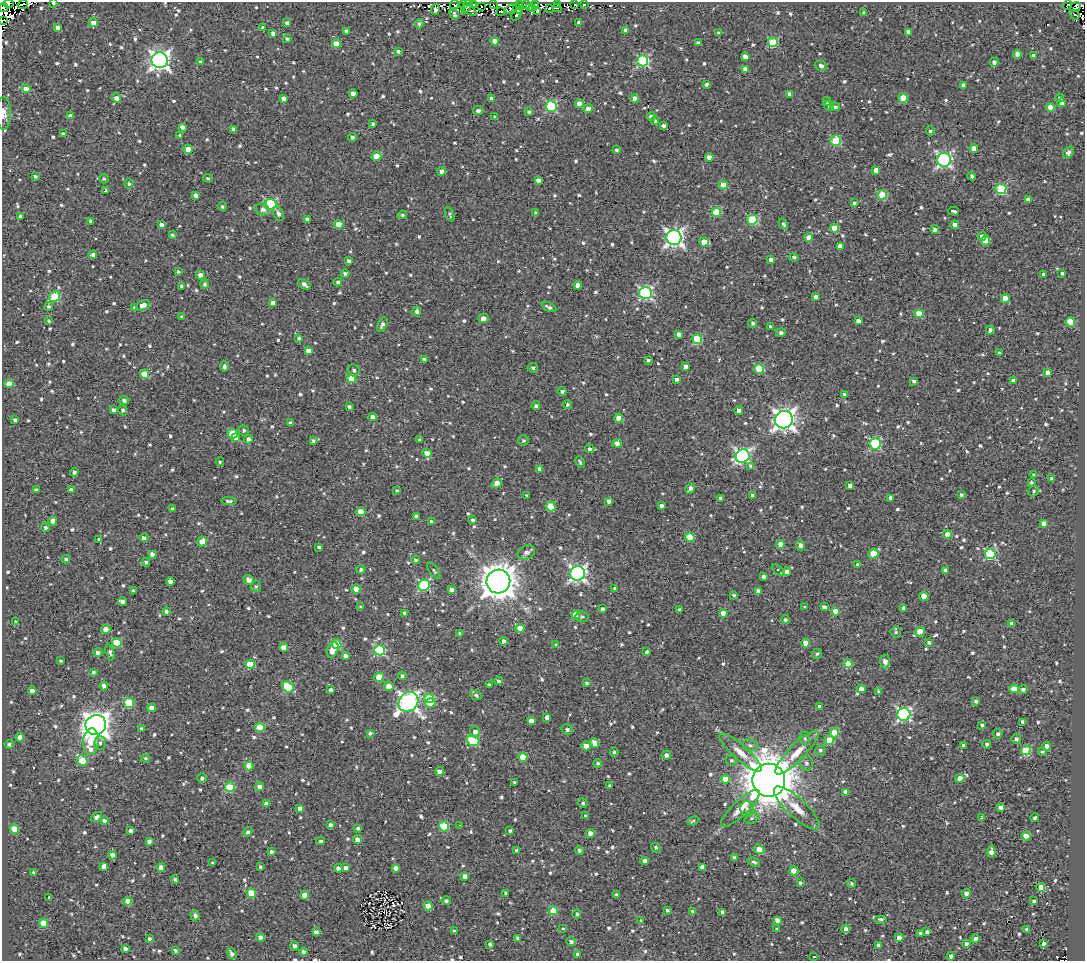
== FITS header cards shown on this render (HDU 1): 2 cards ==
NAXIS1  =                 1083
NAXIS2  =                  959

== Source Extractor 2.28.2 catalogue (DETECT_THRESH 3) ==
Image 1083 x 959 px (HDU 1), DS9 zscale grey, 1 PNG px = 1 image px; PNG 1087 x 963 px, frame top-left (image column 1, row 959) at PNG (2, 2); each listed source drawn as its Kron ellipse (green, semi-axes under 4 px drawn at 4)
Background 1.45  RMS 4.9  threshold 14.6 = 3 sigma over >= 5 px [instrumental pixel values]
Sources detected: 1010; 10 with non-positive FLUX_AUTO (blend fragments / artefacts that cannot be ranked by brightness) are neither listed nor drawn; of the other 1000, the 500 brightest by FLUX_AUTO listed and drawn (500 fainter detections omitted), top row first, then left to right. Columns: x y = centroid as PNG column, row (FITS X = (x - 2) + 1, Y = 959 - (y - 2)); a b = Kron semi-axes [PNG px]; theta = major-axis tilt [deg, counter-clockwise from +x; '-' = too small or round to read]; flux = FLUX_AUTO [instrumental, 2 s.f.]
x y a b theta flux
53 3 3 3 - 6.0e+02
9 4 5 3 - 4.3e+03
23 4 5 2 - 1.6e+03
464 4 2 2 - 6.9e+02
474 4 3 3 - 4.2e+03
526 4 4 3 - 1.5e+03
536 4 3 2 - 1.2e+03
575 4 3 2 - 1.0e+03
584 4 3 3 - 6.3e+02
454 5 5 4 - 1.5e+03
494 5 3 2 - 6.2e+02
519 5 4 3 - 2.7e+03
558 5 4 3 - 2.4e+03
1068 5 5 3 - 6.8e+02
467 6 8 3 59 2.4e+03
481 6 2 2 - 1.1e+03
3 7 4 2 - 1.7e+03
1075 7 5 4 - 6.2e+02
529 8 4 3 - 1.9e+03
532 8 4 2 - 1.2e+03
549 8 4 3 - 8.0e+02
557 8 5 2 - 1.2e+03
435 9 5 4 - 1.1e+03
511 9 6 4 27 2.0e+03
518 9 6 3 -53 5.8e+03
470 10 7 3 -40 6.1e+02
501 11 4 2 - 6.7e+02
538 11 4 3 - 1.1e+03
864 12 3 3 - 8.1e+02
454 14 6 3 -60 8.7e+02
516 15 6 3 52 5.8e+02
1075 15 5 3 - 9.3e+02
2 20 2 2 - 1.6e+03
578 22 4 3 - 3.1e+03
93 23 4 4 - 2.5e+03
287 23 4 3 - 9.6e+02
419 24 4 4 - 8.1e+02
57 27 4 4 - 1.2e+03
263 28 3 3 - 7.0e+02
625 30 4 3 - 1.0e+03
347 31 4 4 - 1.5e+03
908 32 4 4 - 2.2e+03
719 33 4 3 - 7.5e+02
273 34 4 4 - 1.1e+03
287 39 4 3 - 6.3e+02
495 41 4 4 - 2.8e+03
773 42 5 4 - 1.7e+04
698 43 4 3 - 9.7e+02
336 44 4 4 - 4.9e+03
398 51 3 3 - 7.6e+02
1017 54 4 4 - 1.8e+03
1033 56 4 4 - 1.5e+03
745 57 4 4 - 1.7e+03
160 60 8 8 - 1.6e+05
643 61 5 5 - 3.5e+04
200 62 4 3 - 6.9e+02
994 62 4 4 - 1.3e+03
821 66 6 4 -29 1.2e+03
745 69 4 4 - 1.9e+03
707 84 3 3 - 6.7e+02
963 85 4 4 - 1.2e+03
26 89 4 4 - 3.0e+03
353 94 4 4 - 1.8e+03
789 94 4 3 - 1.0e+03
116 98 4 4 - 1.7e+03
283 98 4 4 - 1.3e+03
491 98 4 4 - 1.8e+03
635 98 4 4 - 2.2e+03
903 98 5 4 - 9.9e+03
1060 98 4 4 - 9.0e+02
827 101 4 4 - 5.8e+02
1062 103 4 4 - 2.0e+03
579 104 4 4 - 2.4e+03
551 106 5 5 - 3.3e+04
829 106 5 4 - 6.4e+02
835 107 5 4 - 9.8e+02
1051 107 4 4 - 4.0e+03
588 109 4 4 - 2.3e+03
478 110 5 4 - 1.2e+03
529 112 4 4 - 5.6e+02
4 113 16 7 90 2.4e+03
70 116 4 4 - 2.1e+03
495 117 4 3 - 7.0e+02
651 117 4 4 - 1.8e+03
655 121 4 3 - 5.9e+02
373 124 4 3 - 5.9e+02
663 125 4 3 - 9.1e+02
182 127 4 3 - 1.6e+03
233 129 4 3 - 1.0e+03
930 131 4 4 - 6.7e+02
63 134 4 3 - 9.1e+02
180 135 4 3 - 6.1e+02
352 137 4 4 - 8.5e+02
836 141 5 5 - 1.6e+04
974 148 4 4 - 2.8e+03
188 149 4 4 - 2.9e+03
616 150 4 4 - 7.0e+02
1068 153 6 4 52 1.2e+03
377 156 5 4 - 5.7e+03
709 157 4 4 - 2.5e+03
944 160 7 7 - 7.9e+04
876 170 4 4 - 2.5e+03
442 171 4 4 - 1.8e+03
35 176 3 3 - 6.6e+02
972 176 4 3 - 8.2e+02
208 178 4 3 - 5.6e+02
104 179 5 4 - 5.7e+02
538 180 4 4 - 1.3e+03
129 184 5 4 - 6.3e+02
723 185 4 4 - 6.1e+03
1001 189 5 5 - 2.3e+04
106 190 4 3 - 7.4e+02
196 195 4 4 - 1.4e+03
882 195 5 4 - 9.2e+03
1028 200 4 4 - 2.1e+03
854 203 4 3 - 5.6e+02
270 204 6 5 - 3.2e+04
222 207 4 4 - 6.3e+02
262 209 7 6 - 1.3e+03
954 211 5 3 - 4.1e+03
716 212 4 4 - 1.1e+04
536 213 4 3 - 6.9e+02
278 214 7 5 -65 1.2e+03
450 214 7 3 -69 5.9e+02
402 215 5 4 - 6.3e+02
20 216 3 3 - 5.8e+02
307 219 4 3 - 1.3e+03
752 220 5 5 - 2.0e+04
91 221 4 3 - 6.2e+02
783 224 6 4 -60 8.4e+02
161 225 4 3 - 1.2e+03
339 225 4 4 - 6.5e+03
954 225 4 4 - 2.8e+03
835 228 4 4 - 8.2e+03
935 229 4 4 - 9.1e+02
172 235 4 3 - 6.3e+02
982 236 4 4 - 1.8e+03
809 237 4 4 - 3.6e+03
674 238 7 7 - 1.3e+05
985 241 4 4 - 6.0e+03
704 242 5 4 - 6.4e+03
840 246 4 4 - 2.2e+03
93 255 4 4 - 1.6e+03
794 257 5 4 - 6.6e+02
771 260 4 3 - 1.4e+03
349 261 4 3 - 9.2e+02
178 271 3 3 - 6.2e+02
345 273 4 3 - 9.5e+02
1062 273 3 3 - 6.9e+02
1044 274 4 3 - 9.0e+02
200 275 4 4 - 1.9e+03
338 282 4 4 - 7.2e+02
205 284 5 4 - 7.0e+02
305 284 7 3 -39 1.5e+03
578 285 4 4 - 1.8e+03
182 286 4 3 - 9.2e+02
645 293 6 6 - 5.4e+04
55 296 6 5 - 1.4e+04
816 297 4 3 - 1.4e+03
1005 299 4 4 - 6.2e+03
273 303 4 4 - 2.0e+03
143 305 7 5 21 2.1e+03
49 306 4 4 - 5.8e+02
549 307 8 3 -25 9.5e+02
135 308 4 3 - 9.8e+02
417 311 5 4 - 1.0e+03
919 313 4 4 - 6.0e+03
182 316 4 4 - 6.8e+02
484 318 5 4 - 2.2e+03
49 321 3 3 - 5.8e+02
858 321 4 4 - 1.6e+03
1070 322 5 4 - 9.2e+03
753 323 4 4 - 6.9e+02
382 325 8 4 63 1.1e+03
770 326 3 3 - 6.8e+02
990 330 4 3 - 8.5e+02
781 333 5 4 - 9.0e+02
679 334 4 4 - 1.7e+03
299 338 4 4 - 6.4e+02
697 339 5 5 - 1.7e+04
308 350 4 4 - 1.8e+03
999 353 4 3 - 6.4e+02
424 359 3 3 - 7.3e+02
648 360 4 3 - 7.0e+02
224 367 5 4 - 1.1e+03
685 367 4 4 - 1.7e+03
533 368 5 5 - 6.7e+02
759 369 5 4 - 1.3e+04
354 370 6 6 - 9.3e+02
1047 372 3 3 - 1.3e+03
145 374 4 4 - 7.8e+03
351 378 4 4 - 8.5e+03
677 379 4 3 - 1.0e+03
914 381 4 3 - 9.3e+02
1013 381 4 4 - 1.6e+03
9 383 4 4 - 4.6e+03
562 391 4 4 - 8.9e+02
844 394 4 3 - 7.6e+02
124 400 5 4 - 8.8e+02
567 404 4 4 - 6.0e+02
349 406 3 3 - 8.3e+02
536 406 4 4 - 9.8e+02
114 410 4 4 - 1.0e+03
123 410 5 4 - 7.6e+02
739 410 4 4 - 1.6e+03
373 417 4 4 - 2.7e+03
619 418 4 4 - 4.2e+03
15 420 4 3 - 9.0e+02
784 420 9 8 - 2.0e+05
290 423 4 3 - 7.6e+02
244 430 5 5 - 7.7e+02
233 434 5 4 - 1.2e+04
236 437 4 4 - 2.8e+03
248 439 4 4 - 1.3e+03
420 440 4 3 - 8.5e+02
523 440 5 5 - 6.0e+02
313 441 3 3 - 6.1e+02
617 443 5 4 - 1.3e+03
875 444 5 5 - 3.2e+04
590 449 4 4 - 1.1e+03
427 453 5 4 - 2.7e+03
742 456 7 6 - 7.2e+04
220 462 4 3 - 5.8e+02
580 462 6 4 -65 6.3e+02
750 466 3 3 - 4.4e+03
540 469 4 4 - 1.7e+03
74 472 4 4 - 8.7e+02
1034 474 3 3 - 6.3e+02
1052 478 4 3 - 8.7e+02
497 483 5 4 - 3.3e+03
1031 483 3 3 - 5.7e+02
850 486 4 3 - 1.4e+03
690 488 5 4 - 1.7e+03
36 490 4 3 - 6.6e+02
71 490 4 4 - 1.3e+03
396 490 4 4 - 5.5e+02
1033 491 6 5 - 5.9e+02
961 494 3 3 - 6.1e+02
527 496 3 3 - 7.0e+02
753 496 4 4 - 2.3e+03
721 498 4 4 - 1.3e+03
891 498 4 4 - 1.5e+03
229 501 7 3 2 8.3e+02
609 501 4 4 - 1.3e+03
661 506 4 3 - 1.1e+03
551 507 5 4 - 8.0e+03
173 509 3 3 - 9.0e+02
361 512 4 4 - 6.3e+03
416 516 4 4 - 1.1e+03
473 520 3 3 - 6.1e+02
53 521 4 4 - 3.1e+03
432 522 4 3 - 1.1e+03
1044 523 4 4 - 1.8e+03
45 528 4 4 - 8.5e+02
948 534 4 4 - 4.7e+03
690 537 5 4 - 9.8e+03
144 538 4 4 - 9.9e+02
99 539 3 3 - 5.9e+02
202 542 5 4 - 3.8e+03
780 545 4 4 - 3.8e+03
800 545 5 4 - 1.5e+03
319 547 4 3 - 6.8e+02
526 552 9 6 26 1.3e+03
152 554 4 4 - 1.5e+03
873 554 5 4 - 8.7e+03
990 554 5 5 - 2.3e+04
66 559 4 3 - 6.5e+02
415 560 4 4 - 5.7e+02
146 562 4 4 - 6.3e+02
858 565 3 3 - 9.4e+02
361 570 4 4 - 6.8e+02
778 570 7 3 -39 9.5e+02
946 570 4 4 - 1.6e+03
434 571 9 4 -54 6.3e+02
787 572 4 4 - 1.8e+03
577 573 7 7 - 9.8e+04
763 576 4 3 - 1.1e+03
249 580 5 4 - 1.9e+03
498 581 12 11 - 6.6e+05
170 582 4 4 - 1.6e+03
424 585 6 5 - 3.5e+04
256 586 5 5 - 5.9e+02
356 589 4 4 - 4.7e+03
615 589 4 4 - 1.2e+03
452 590 4 4 - 1.5e+03
133 591 4 3 - 7.0e+02
758 591 4 4 - 1.8e+03
734 595 4 3 - 5.7e+02
924 596 4 4 - 4.5e+03
123 601 4 4 - 1.3e+03
360 607 3 3 - 5.8e+02
805 607 3 3 - 5.9e+02
824 607 4 3 - 1.2e+03
904 608 4 3 - 1.7e+03
602 609 4 3 - 1.0e+03
679 610 4 3 - 8.4e+02
166 611 4 4 - 8.6e+02
835 611 4 4 - 2.9e+03
405 613 4 4 - 1.1e+03
723 613 4 4 - 2.9e+03
576 615 4 4 - 8.9e+03
582 617 7 5 -9 6.0e+02
785 620 4 4 - 6.1e+02
16 622 4 3 - 8.1e+02
1012 624 4 4 - 2.0e+03
520 628 4 4 - 3.7e+03
106 629 5 4 - 2.1e+03
896 632 5 5 - 6.3e+02
920 632 5 4 - 7.4e+03
460 633 4 3 - 7.0e+02
504 641 4 4 - 1.0e+03
929 642 4 4 - 6.9e+02
117 643 5 4 - 1.3e+04
806 643 4 4 - 4.3e+03
337 644 5 4 - 1.5e+04
556 644 3 3 - 6.7e+02
284 647 4 4 - 4.2e+03
333 650 8 5 68 4.4e+03
380 650 5 5 - 2.8e+04
98 652 4 4 - 1.2e+03
110 652 8 4 -74 1.0e+03
647 652 3 3 - 6.8e+02
817 654 5 4 - 5.9e+02
345 656 4 4 - 1.2e+03
61 661 3 3 - 5.6e+02
885 661 7 5 -86 2.1e+03
250 664 4 4 - 9.2e+03
848 664 4 4 - 6.9e+03
93 672 4 4 - 6.6e+02
402 676 4 3 - 6.9e+02
379 677 5 4 - 6.3e+03
499 681 4 4 - 7.2e+02
586 683 4 4 - 6.1e+02
489 685 4 3 - 8.9e+02
104 686 4 4 - 1.5e+03
389 686 5 4 - 2.6e+03
288 687 6 5 - 1.8e+04
861 689 4 4 - 2.0e+03
1014 689 4 4 - 5.4e+03
1023 689 4 4 - 1.0e+03
331 690 4 3 - 1.3e+03
32 691 4 4 - 2.0e+03
878 691 4 3 - 5.8e+02
476 695 6 4 -23 6.5e+02
429 698 5 4 - 9.2e+03
976 701 4 3 - 9.8e+02
408 702 10 9 - 1.5e+05
129 703 5 5 - 1.5e+04
430 703 5 4 - 4.5e+03
820 707 4 4 - 1.2e+03
152 708 4 4 - 3.5e+03
904 714 6 6 - 6.1e+04
547 717 4 4 - 2.2e+03
531 721 4 4 - 1.8e+03
1023 722 4 4 - 1.3e+03
96 725 10 10 - 3.6e+05
982 725 4 3 - 5.9e+02
260 727 5 4 - 9.6e+03
141 728 3 3 - 5.8e+02
567 729 5 5 - 1.2e+03
475 732 5 5 - 1.5e+03
370 733 4 3 - 7.0e+02
834 733 5 4 - 8.5e+03
998 734 5 4 - 7.4e+02
20 737 4 4 - 2.6e+03
805 739 7 5 -76 7.4e+02
1016 739 5 5 - 8.2e+02
829 740 5 4 - 8.2e+03
473 741 6 5 - 2.2e+04
91 742 13 8 86 9.4e+03
100 743 7 6 - 1.1e+03
595 743 5 4 - 3.3e+03
9 744 5 4 - 7.2e+02
987 744 4 3 - 8.3e+02
750 745 7 6 - 1.1e+03
963 745 3 3 - 6.4e+02
586 746 5 4 - 3.2e+03
1046 746 4 4 - 2.4e+03
820 750 5 5 - 8.1e+02
1026 750 5 4 - 1.5e+04
614 752 5 4 - 6.0e+02
797 752 30 8 45 5.8e+03
1042 752 4 4 - 6.0e+02
740 753 27 7 -42 4.4e+03
666 755 5 4 - 1.4e+03
523 757 4 4 - 8.1e+03
145 758 4 4 - 6.1e+02
731 760 5 5 - 8.1e+02
82 761 5 5 - 1.2e+04
598 763 4 4 - 6.0e+02
806 763 7 6 - 1.1e+03
249 766 4 4 - 6.9e+03
439 771 4 4 - 1.9e+03
202 778 5 4 - 8.1e+02
960 778 4 4 - 3.2e+03
725 779 4 4 - 4.7e+03
769 780 16 16 - 1.3e+06
514 783 3 3 - 6.1e+02
610 786 4 4 - 9.5e+02
230 787 5 5 - 1.5e+04
260 787 4 4 - 3.3e+03
845 792 4 4 - 2.6e+03
583 803 5 4 - 6.6e+02
266 804 4 3 - 1.3e+03
1000 807 4 4 - 1.4e+03
300 808 4 4 - 1.4e+03
740 808 25 7 43 4.6e+03
797 808 30 9 -43 5.9e+03
747 809 8 7 - 1.5e+03
585 816 4 4 - 6.7e+02
96 817 6 4 37 1.1e+03
752 818 7 5 27 7.8e+02
982 818 4 3 - 6.8e+02
1035 818 4 3 - 7.0e+03
104 820 4 4 - 1.0e+03
693 821 6 3 25 6.2e+02
330 825 4 4 - 9.4e+02
459 825 3 2 - 2.2e+03
444 826 5 5 - 1.4e+04
358 828 3 3 - 6.4e+02
14 829 5 4 - 7.3e+03
131 831 4 4 - 1.1e+03
510 831 3 3 - 7.3e+02
248 832 5 4 - 9.2e+02
590 834 4 4 - 2.6e+03
1026 836 4 4 - 5.1e+03
357 840 4 4 - 1.8e+03
149 841 4 4 - 1.2e+03
320 841 4 3 - 6.0e+02
656 847 5 4 - 6.1e+02
759 849 5 4 - 4.2e+03
516 850 4 3 - 5.9e+02
271 851 4 3 - 8.1e+02
579 851 4 4 - 9.8e+02
991 852 6 4 82 1.7e+03
112 855 4 4 - 2.2e+03
734 858 4 3 - 9.4e+02
645 861 4 4 - 1.5e+03
754 862 6 3 -22 6.2e+02
213 863 3 3 - 6.9e+02
104 866 4 4 - 1.4e+03
161 867 4 4 - 2.1e+03
260 867 3 3 - 5.7e+02
702 867 4 4 - 2.6e+03
338 868 4 4 - 1.4e+03
346 868 4 4 - 1.2e+03
396 868 4 4 - 1.3e+03
794 871 4 4 - 4.8e+03
34 872 3 3 - 5.9e+02
465 876 4 4 - 1.5e+03
175 879 4 4 - 6.5e+02
800 883 3 3 - 6.1e+02
851 883 4 3 - 6.1e+02
1041 887 4 4 - 4.4e+03
251 893 5 4 - 9.3e+03
505 893 3 3 - 6.2e+02
966 893 4 4 - 1.6e+03
305 895 4 4 - 4.1e+03
616 895 4 3 - 7.6e+02
49 898 3 3 - 2.6e+03
128 901 4 4 - 3.8e+03
446 901 5 4 - 7.7e+02
1034 901 4 3 - 8.9e+02
428 906 4 4 - 3.7e+03
667 910 3 3 - 7.0e+02
553 911 4 4 - 9.9e+03
693 911 4 3 - 5.9e+02
723 912 4 3 - 1.6e+03
577 914 4 4 - 6.7e+02
195 915 5 4 - 1.2e+03
881 919 6 4 0 6.9e+02
777 920 4 4 - 1.6e+03
641 921 4 3 - 6.6e+02
44 923 4 4 - 5.4e+03
562 928 3 3 - 1.9e+03
777 929 4 4 - 6.6e+02
846 929 4 4 - 1.5e+03
1027 929 4 3 - 6.4e+02
454 931 3 3 - 6.3e+02
316 932 4 3 - 1.2e+03
927 932 4 3 - 9.8e+02
920 933 4 3 - 1.2e+03
260 937 4 4 - 1.2e+03
149 938 3 3 - 7.6e+02
518 938 3 3 - 6.7e+02
899 938 4 4 - 2.4e+03
975 939 4 4 - 1.5e+03
571 941 5 4 - 1.2e+03
1044 943 4 3 - 1.7e+03
490 944 4 4 - 8.7e+02
966 944 4 3 - 1.1e+03
879 945 4 4 - 1.9e+03
294 946 4 4 - 1.1e+03
125 949 4 4 - 1.3e+03
175 950 3 3 - 6.1e+02
303 952 4 4 - 9.8e+02
232 954 6 4 -57 1.3e+03
577 954 3 3 - 8.8e+02
951 956 4 4 - 1.2e+03
814 957 3 2 - 6.0e+02
At the frame edge (FLAGS 8, measured only in part): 5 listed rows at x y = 53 3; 9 4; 3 7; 2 20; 4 113
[500 fainter detections neither listed nor drawn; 10 non-positive-flux detections neither listed nor drawn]